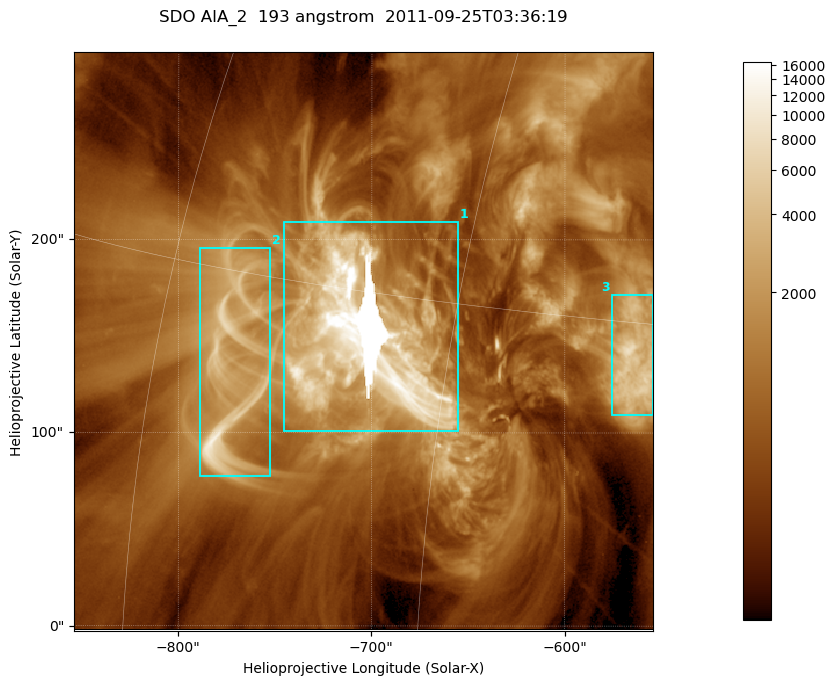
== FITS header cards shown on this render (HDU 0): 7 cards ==
TELESCOP= 'SDO     '           /
INSTRUME= 'AIA_2   '           /
WAVELNTH=                  193 /
WAVEUNIT= 'angstrom'           /
DATE-OBS= '2011-09-25T03:36:19.84' /
CTYPE1  = 'HPLN-TAN'           /
CTYPE2  = 'HPLT-TAN'           /

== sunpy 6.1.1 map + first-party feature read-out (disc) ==
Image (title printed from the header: SDO AIA_2  193 angstrom  2011-09-25T03:36:19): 499 x 499 px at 0.601 arcsec/px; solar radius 957 arcsec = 1592 px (partial field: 3.1% of the solar disc is inside the frame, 100% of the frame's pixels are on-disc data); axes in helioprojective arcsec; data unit not stated in the header (colour bar unlabelled)
Orientation: roll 0.0577 deg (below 1 deg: not rotated)
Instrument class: DISC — disc imager (sunpy class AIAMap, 193 A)
Bright regions (active regions / flare kernels): reference = the on-disc median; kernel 5 px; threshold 5 sigma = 2281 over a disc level ~674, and >= 1.15x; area >= 249 px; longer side >= 6 px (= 3.6 arcsec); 3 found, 3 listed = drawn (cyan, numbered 1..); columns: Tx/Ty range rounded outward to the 2 arcsec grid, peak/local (2 s.f.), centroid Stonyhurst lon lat
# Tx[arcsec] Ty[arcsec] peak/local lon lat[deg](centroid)
1 -746..-654 100..210 25 -49 +14
2 -790..-752 76..196 16 -56 +12
3 -576..-554 108..172 11 -37 +14